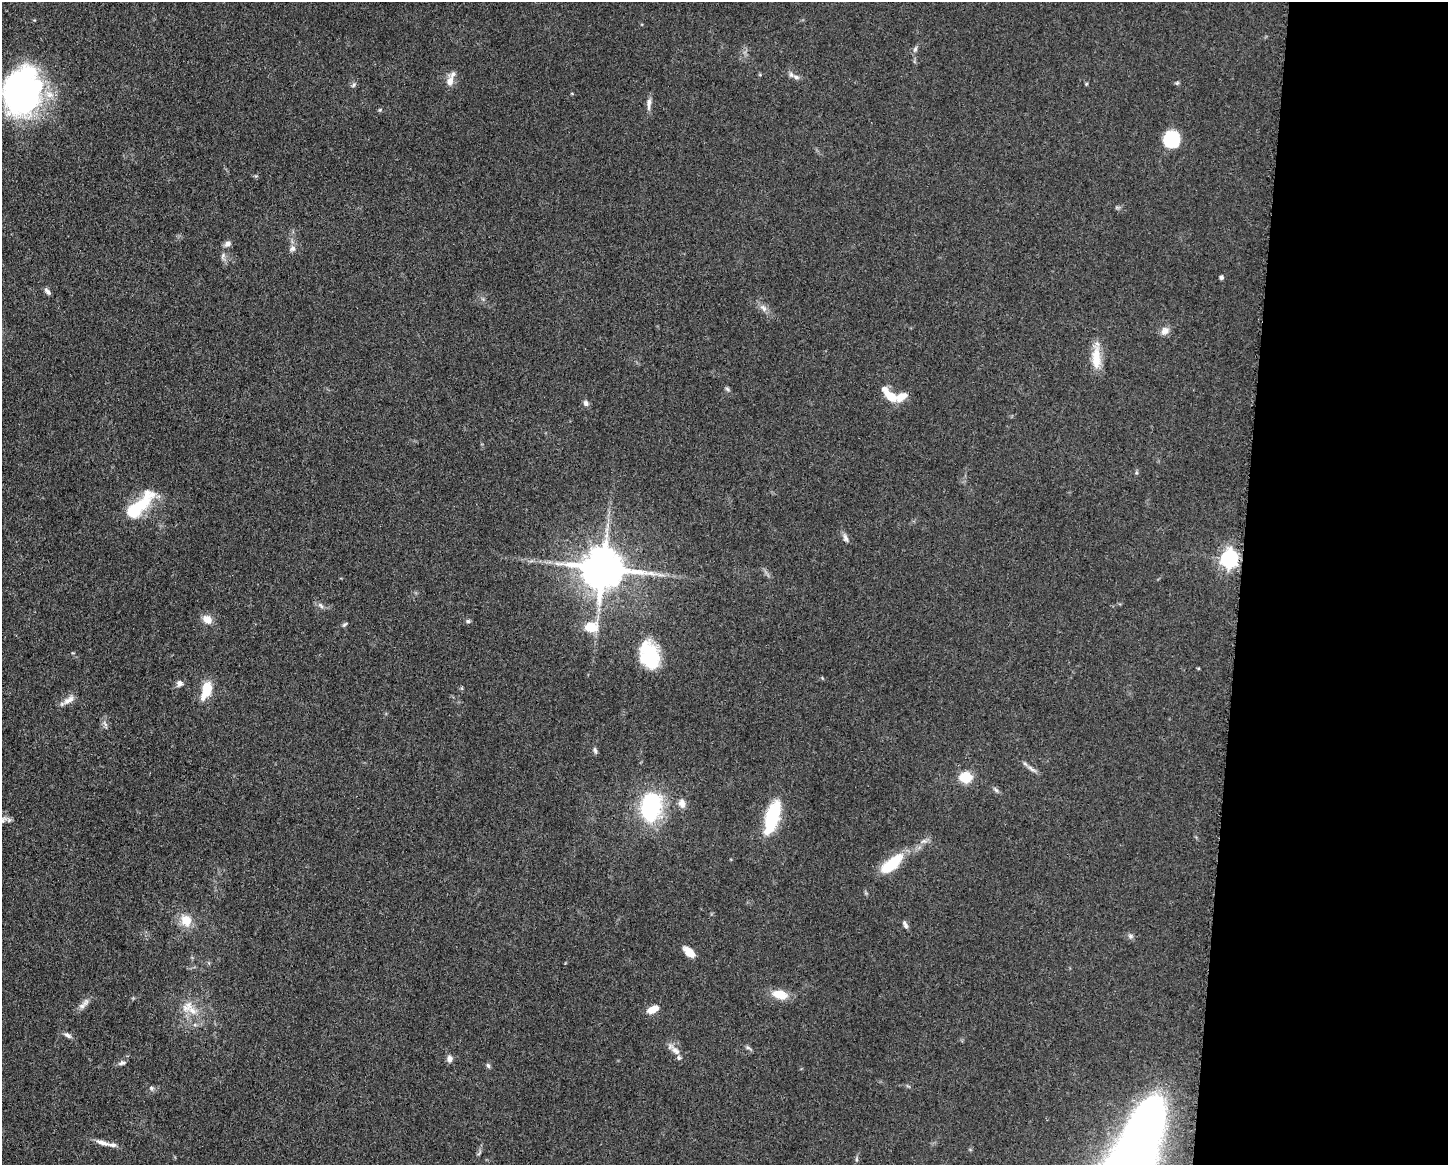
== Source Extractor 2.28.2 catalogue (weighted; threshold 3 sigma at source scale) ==
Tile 9 of 3 x 4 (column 3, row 3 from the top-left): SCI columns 3124-4569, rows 1166-2328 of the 4681 x 4654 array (HDU 1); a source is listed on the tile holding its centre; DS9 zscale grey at full resolution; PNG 1450 x 1167 px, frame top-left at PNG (2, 2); no overlay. Shown black and unused: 14% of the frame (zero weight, under 3 of 5 exposures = <1% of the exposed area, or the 3 px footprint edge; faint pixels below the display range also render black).
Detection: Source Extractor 2.28.2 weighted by HDU 2 'WHT'; one run over the whole footprint, this tile lists its part. Background 0.0619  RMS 0.0058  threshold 0.0261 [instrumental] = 3 sigma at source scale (4.5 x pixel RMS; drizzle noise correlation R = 1.50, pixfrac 1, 0.05/0.05 arcsec/px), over >= 5 px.
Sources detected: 74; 5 inside a brighter object's white glare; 1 long thin detection or spike segment (spike, bleed or trail) — not listed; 5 inside a brighter listed object's ellipse — not listed separately; the other 63 listed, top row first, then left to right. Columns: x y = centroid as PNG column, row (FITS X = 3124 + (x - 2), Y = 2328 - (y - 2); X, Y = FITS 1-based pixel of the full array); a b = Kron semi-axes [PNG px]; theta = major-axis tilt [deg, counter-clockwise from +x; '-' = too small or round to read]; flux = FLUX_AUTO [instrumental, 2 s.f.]
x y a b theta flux
915 49 8 5 60 1.4
796 77 10 6 -21 2.2
450 81 12 9 71 5.2
1177 83 6 4 44 0.78
1086 84 5 4 - 0.58
353 85 7 5 60 1.1
572 93 5 3 - 0.48
22 96 45 35 75 150
649 104 19 5 86 2.9
380 110 5 4 - 0.68
1171 141 23 15 78 18
228 244 8 6 39 2.5
292 248 9 8 - 2.4
223 256 10 4 71 1.5
1221 277 5 5 - 1.2
47 291 9 5 -48 1.9
763 308 12 7 -45 3
1165 331 11 9 30 3.8
1096 358 31 11 -89 12
727 389 7 5 -37 1.1
891 396 15 9 -35 11
586 403 8 7 - 1.8
139 506 42 14 46 32
845 538 12 6 -67 2.1
1229 559 8 7 - 190
603 568 13 12 - 2100
321 606 10 5 -45 1.6
207 619 12 10 -32 5.4
468 621 6 5 - 1.2
344 624 7 4 37 0.89
591 627 15 10 5 12
651 652 30 18 -46 26
179 683 8 7 - 2.2
206 690 20 10 72 14
69 700 18 8 34 4.2
105 724 10 4 -57 1.5
595 750 9 5 -68 1.4
1032 769 17 5 -33 2.6
966 777 12 10 0 14
996 790 7 4 -45 1.2
682 803 13 8 -77 3.6
651 806 23 16 80 85
3 819 12 8 22 2.7
770 820 30 14 82 27
892 864 25 10 41 26
186 920 16 14 -60 9
906 926 8 6 -53 1.8
1130 936 7 5 -22 1.4
689 952 13 7 -43 7.2
780 994 20 11 -13 9.3
86 1002 11 7 60 3
187 1006 19 13 46 8.3
653 1009 12 6 24 7.7
68 1035 11 6 -30 2
748 1048 8 5 -30 1.3
675 1051 14 7 -38 4
449 1059 9 7 85 2.6
122 1063 11 5 16 1.6
488 1066 7 5 -71 1.2
151 1088 7 5 -23 1.2
1143 1127 54 29 64 210
102 1142 20 6 -16 4.2
856 1159 6 4 -71 0.8
Isophote crosses this tile's border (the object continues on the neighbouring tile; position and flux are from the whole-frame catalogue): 2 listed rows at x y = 22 96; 3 819